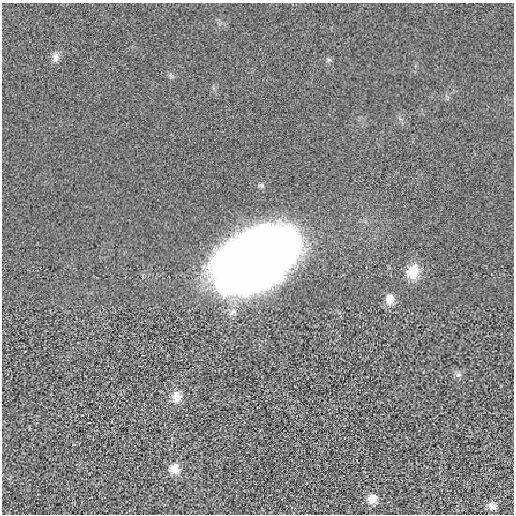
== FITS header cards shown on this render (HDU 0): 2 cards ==
NAXIS1  =                  512 / length of data axis 1
NAXIS2  =                  512 / length of data axis 2

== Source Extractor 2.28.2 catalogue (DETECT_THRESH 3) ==
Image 512 x 512 px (HDU 0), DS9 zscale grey, 1 PNG px = 1 image px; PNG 516 x 516 px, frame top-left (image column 1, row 512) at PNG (2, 3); no overlay
Background -1.78e-04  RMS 0.004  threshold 0.0121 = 3 sigma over >= 5 px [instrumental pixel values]
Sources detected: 12; all 12 listed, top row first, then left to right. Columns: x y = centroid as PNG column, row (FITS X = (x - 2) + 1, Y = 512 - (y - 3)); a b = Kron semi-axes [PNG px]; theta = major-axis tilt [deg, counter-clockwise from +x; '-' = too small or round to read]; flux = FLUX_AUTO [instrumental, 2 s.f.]
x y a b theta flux
55 57 13 9 82 1.7
329 60 7 4 -1 0.48
171 75 9 6 -49 0.62
256 259 69 42 32 410
413 272 19 15 68 5.5
390 299 12 10 88 3.2
233 312 14 7 36 1.7
458 375 10 7 10 0.97
176 397 15 12 -87 3
174 469 12 12 - 3.3
372 499 12 11 - 2.9
492 506 12 11 - 1.7